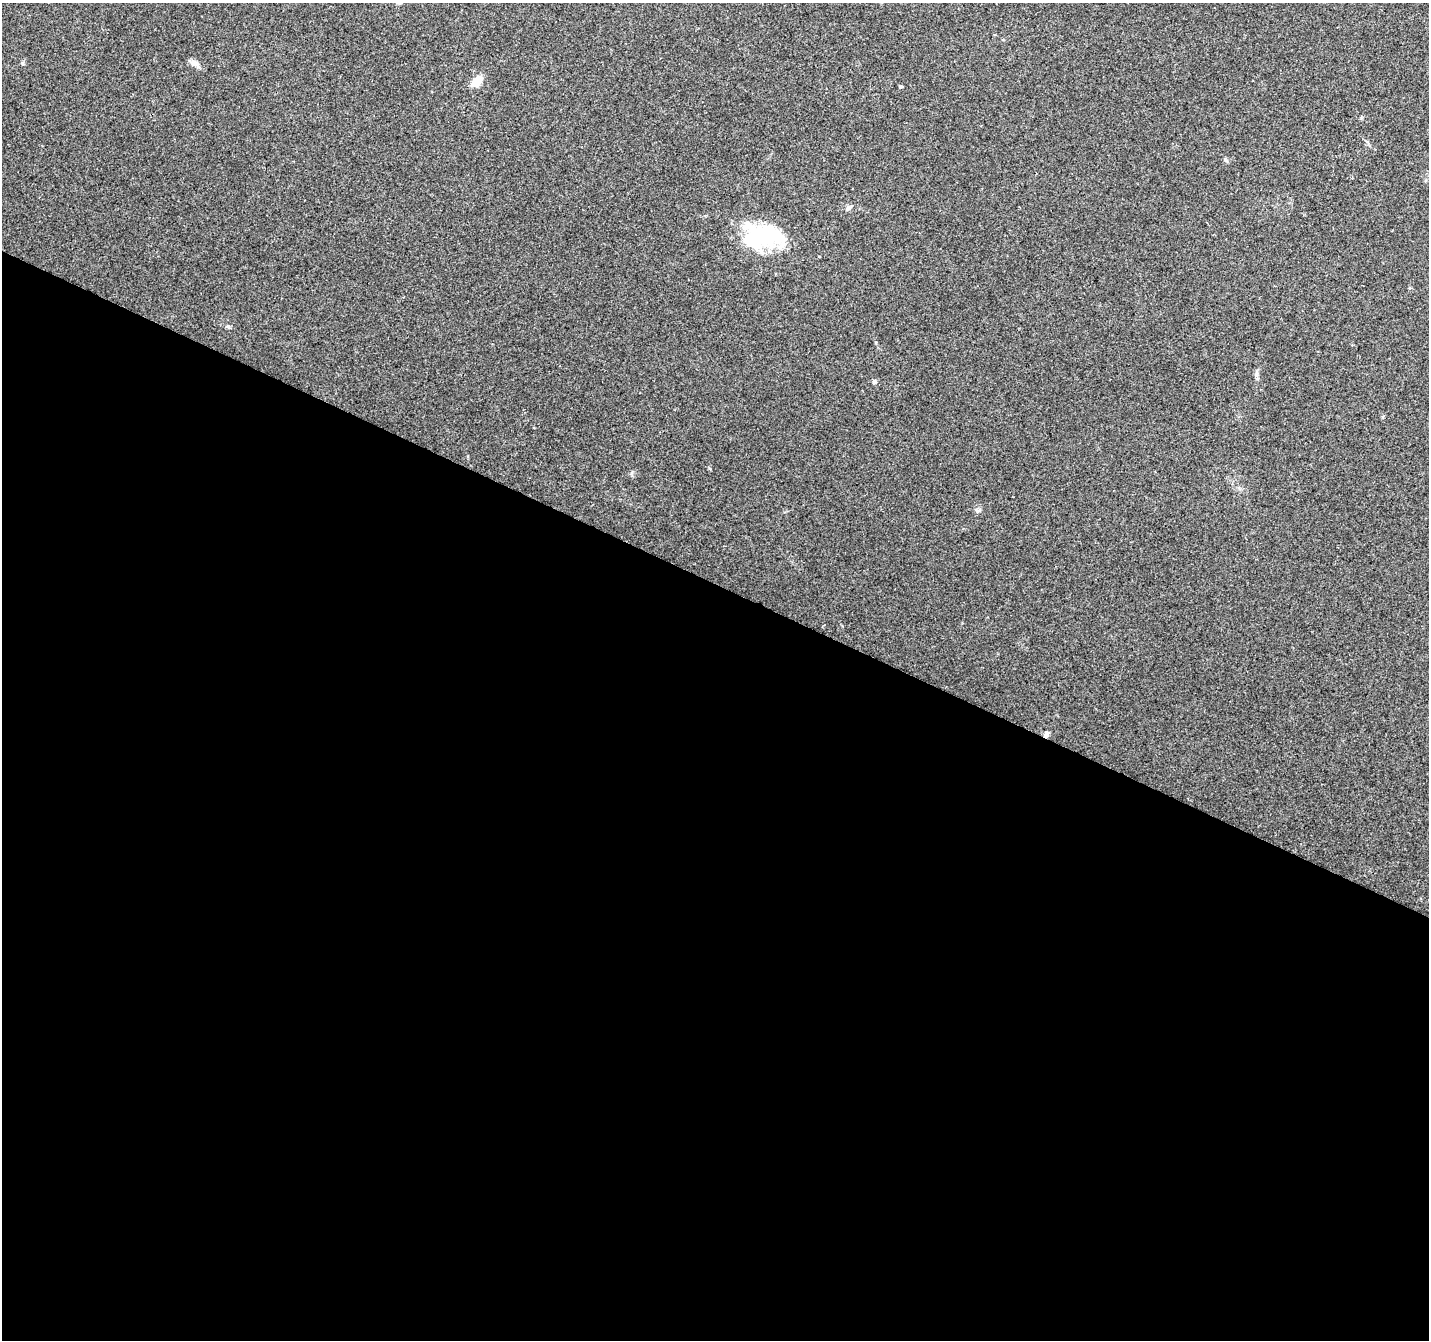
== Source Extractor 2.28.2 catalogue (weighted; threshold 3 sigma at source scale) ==
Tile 14 of 4 x 4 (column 2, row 4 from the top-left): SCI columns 1429-2855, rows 205-1542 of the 5720 x 5825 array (HDU 1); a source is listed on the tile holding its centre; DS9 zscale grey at full resolution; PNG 1431 x 1342 px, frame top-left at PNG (2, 3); no overlay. Shown black and unused: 57% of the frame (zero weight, under 2 of 3 exposures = <1% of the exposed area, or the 3 px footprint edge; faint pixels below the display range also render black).
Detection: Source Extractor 2.28.2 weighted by HDU 2 'WHT'; one run over the whole footprint, this tile lists its part. Background 0.0704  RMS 0.0063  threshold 0.0286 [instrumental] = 3 sigma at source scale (4.5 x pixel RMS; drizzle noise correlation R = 1.50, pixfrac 1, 0.0396/0.0396 arcsec/px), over >= 5 px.
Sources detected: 11; all 11 listed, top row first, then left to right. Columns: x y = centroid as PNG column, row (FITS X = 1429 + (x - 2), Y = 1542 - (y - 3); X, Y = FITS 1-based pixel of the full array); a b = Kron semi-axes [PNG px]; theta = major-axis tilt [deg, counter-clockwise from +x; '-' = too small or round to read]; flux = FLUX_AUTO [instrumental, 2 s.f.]
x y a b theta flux
195 63 14 7 -32 3.4
476 82 10 6 45 13
900 86 4 4 - 0.86
1226 160 6 4 -20 0.91
848 208 7 6 - 2.1
763 237 45 23 0 60
228 326 5 5 - 0.96
1257 373 11 4 85 1.7
874 381 6 5 - 1.3
979 511 9 3 21 0.93
1046 735 7 6 - 2.2
Overlapping masked pixels (flux is a lower limit): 1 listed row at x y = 1046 735
Unlisted compact peaks at least as high as the median listed source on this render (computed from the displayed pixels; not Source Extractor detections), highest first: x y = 22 63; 709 468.